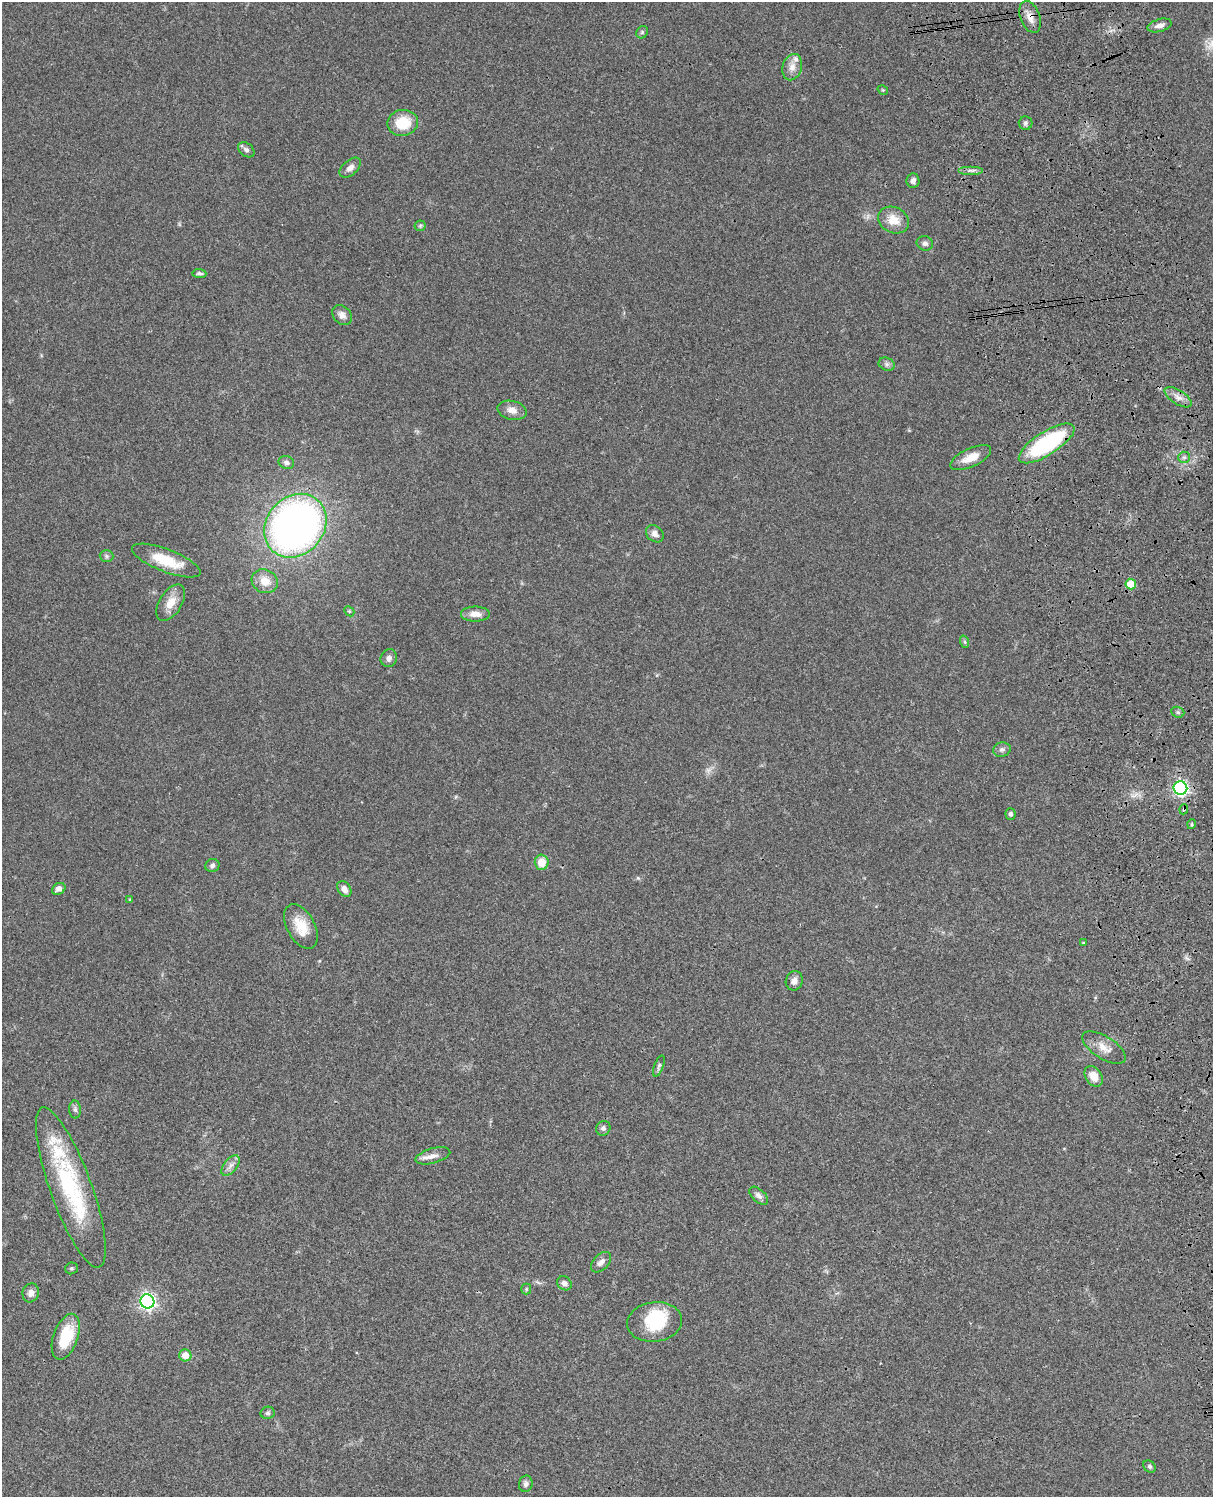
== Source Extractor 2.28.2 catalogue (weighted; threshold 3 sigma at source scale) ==
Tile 6 of 4 x 3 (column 2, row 2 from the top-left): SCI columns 1333-2543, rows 1773-3267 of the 5085 x 4926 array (HDU 1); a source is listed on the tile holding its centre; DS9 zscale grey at full resolution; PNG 1215 x 1499 px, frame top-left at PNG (2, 2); each listed source drawn as its Kron ellipse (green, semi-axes under 4 px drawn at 4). Shown black and unused: <1% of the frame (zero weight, under 3 of 4 exposures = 6% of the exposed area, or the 3 px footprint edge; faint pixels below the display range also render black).
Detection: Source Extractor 2.28.2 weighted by HDU 2 'WHT'; one run over the whole footprint, this tile lists its part. Background 0.081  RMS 0.0058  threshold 0.0262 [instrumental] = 3 sigma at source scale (4.5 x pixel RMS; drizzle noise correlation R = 1.50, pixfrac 1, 0.05/0.05 arcsec/px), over >= 5 px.
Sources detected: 74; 1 too faint to see at this stretch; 2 inside a brighter object's white glare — neither listed nor drawn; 2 inside a brighter listed object's ellipse — not listed separately; the other 69 listed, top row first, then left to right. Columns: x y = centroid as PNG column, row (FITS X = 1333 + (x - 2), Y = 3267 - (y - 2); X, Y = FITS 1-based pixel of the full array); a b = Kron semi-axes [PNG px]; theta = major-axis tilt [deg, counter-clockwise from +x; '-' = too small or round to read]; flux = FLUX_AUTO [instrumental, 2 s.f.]
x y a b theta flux
1030 17 16 10 -69 5.4
1160 25 12 6 15 3.1
642 32 7 5 46 1
792 67 13 9 75 4.5
883 90 6 3 -33 0.58
403 123 15 13 11 16
1026 123 7 6 - 1.4
246 150 9 6 -40 1.9
350 168 12 7 41 3
971 170 12 2 0 1.5
913 181 7 6 - 2.3
893 220 16 12 -27 9.1
420 226 6 5 - 0.88
925 243 8 7 - 2
199 273 7 4 -5 1.3
342 315 11 8 -47 3.1
887 364 8 6 -21 1.5
1178 397 15 7 -33 3.8
512 410 15 9 -13 4.4
1047 443 32 11 33 61
1184 457 6 5 - 1.3
971 458 22 9 25 8.2
286 462 8 6 -18 2
295 526 34 28 48 310
655 534 10 7 -40 2.9
107 556 7 6 - 1.2
166 560 36 11 -21 18
265 581 13 11 -27 7.5
1131 584 5 5 - 12
171 603 20 11 58 7.6
349 611 6 4 -44 0.76
475 614 14 7 0 4.6
965 642 6 4 -71 0.87
389 658 9 8 - 2.3
1178 712 7 5 -21 1
1002 750 9 7 13 1.9
1180 788 7 6 - 150
1184 809 5 3 - 0.76
1011 814 5 5 - 1.3
1192 824 5 3 - 0.58
542 862 7 7 - 8.1
212 865 7 6 - 1.6
59 889 7 5 33 2.9
344 889 9 6 -54 3.3
130 900 4 3 - 0.75
301 926 24 14 -61 12
1083 943 4 4 - 0.53
794 981 10 8 72 3.3
1104 1048 25 11 -32 6.7
659 1066 11 4 69 1.4
1094 1076 11 8 -56 6.2
75 1109 9 6 -89 1.6
603 1128 7 7 - 1.8
433 1156 18 7 15 3.8
231 1166 12 6 51 2.9
71 1187 85 21 -70 69
759 1196 11 6 -42 2.3
601 1262 12 7 46 3
71 1268 6 6 - 0.99
564 1283 8 6 -40 2.7
526 1289 5 5 - 0.78
31 1293 9 8 - 3
147 1301 7 7 - 180
654 1322 27 20 7 26
66 1337 24 12 71 20
185 1355 6 6 - 6.6
268 1413 7 6 - 1.3
1150 1466 7 5 -46 1.3
526 1484 8 7 - 2
Overlapping masked pixels (flux is a lower limit): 3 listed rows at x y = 1030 17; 1047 443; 1184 809